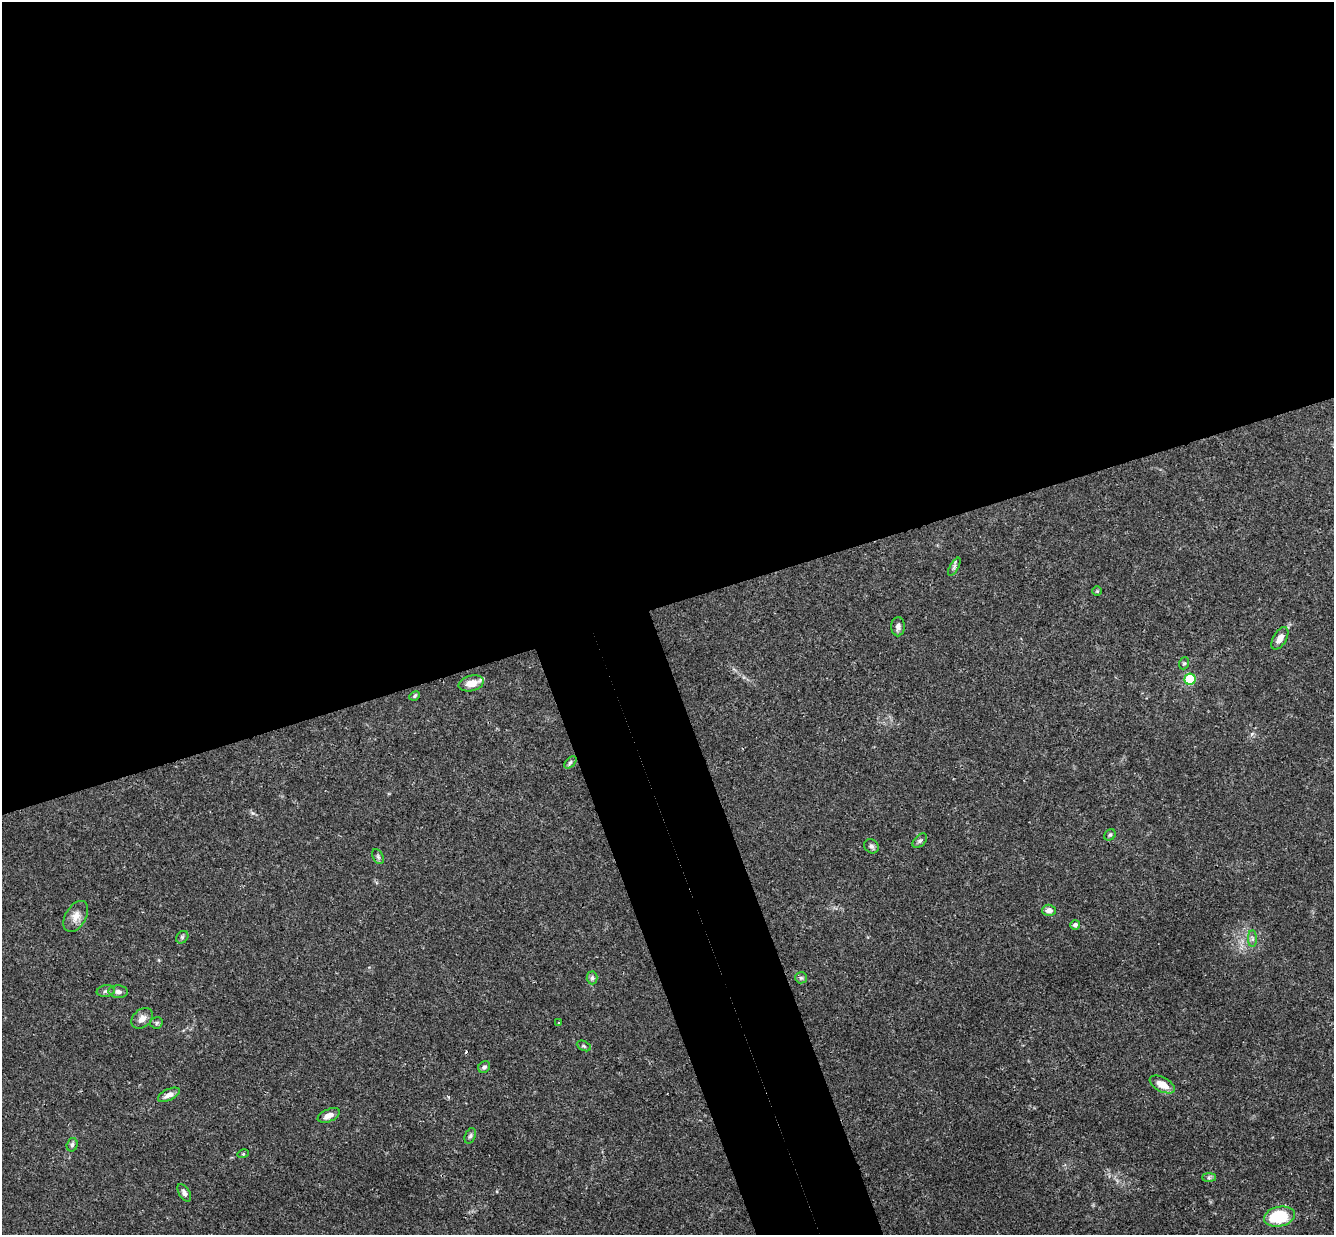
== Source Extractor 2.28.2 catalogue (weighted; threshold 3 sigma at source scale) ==
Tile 2 of 4 x 4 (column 2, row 1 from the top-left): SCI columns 1389-2720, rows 3991-5223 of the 5440 x 5389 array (HDU 1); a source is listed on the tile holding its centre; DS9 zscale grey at full resolution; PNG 1336 x 1237 px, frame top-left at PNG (2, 2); each listed source drawn as its Kron ellipse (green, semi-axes under 4 px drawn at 4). Shown black and unused: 54% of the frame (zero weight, under 3 of 4 exposures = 6% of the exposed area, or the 3 px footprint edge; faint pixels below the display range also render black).
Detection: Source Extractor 2.28.2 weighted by HDU 2 'WHT'; one run over the whole footprint, this tile lists its part. Background 0.0253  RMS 0.0024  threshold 0.0108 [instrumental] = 3 sigma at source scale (4.5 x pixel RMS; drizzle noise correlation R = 1.50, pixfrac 1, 0.05/0.05 arcsec/px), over >= 5 px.
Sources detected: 37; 1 cosmic-ray / hot-pixel residue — neither listed nor drawn; the other 36 listed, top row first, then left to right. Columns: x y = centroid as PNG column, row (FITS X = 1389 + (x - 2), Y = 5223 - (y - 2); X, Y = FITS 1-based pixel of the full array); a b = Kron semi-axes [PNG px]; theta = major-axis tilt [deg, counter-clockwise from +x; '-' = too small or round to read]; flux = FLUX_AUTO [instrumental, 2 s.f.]
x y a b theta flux
954 567 10 4 60 0.57
1097 591 5 5 - 0.29
898 627 9 6 90 0.94
1280 638 12 6 59 1.9
1184 663 6 5 - 0.39
1190 679 6 5 - 14
471 683 13 7 15 3
415 696 5 4 - 0.34
570 762 7 4 45 0.48
1110 835 6 5 - 0.39
920 841 8 5 44 0.58
871 846 8 6 -41 0.7
378 857 8 5 -63 0.52
1049 910 7 5 0 1.5
76 916 17 10 60 2.2
1075 925 5 4 - 0.86
182 937 7 5 46 0.43
1252 939 8 4 -90 0.57
592 978 6 5 - 0.59
801 978 6 5 - 0.45
106 991 9 5 9 0.65
118 992 10 6 -3 0.97
142 1018 12 8 41 1.6
156 1023 6 5 - 0.46
559 1023 3 2 - 0.48
584 1046 7 4 -26 0.43
484 1067 6 5 - 0.62
1162 1084 13 7 -28 3.1
169 1095 12 5 26 1.5
329 1115 12 6 23 1.8
470 1136 8 5 69 0.57
72 1145 7 5 74 0.57
243 1154 5 3 - 0.25
1209 1178 7 4 0 0.45
184 1193 10 5 -60 0.94
1279 1216 15 10 11 12